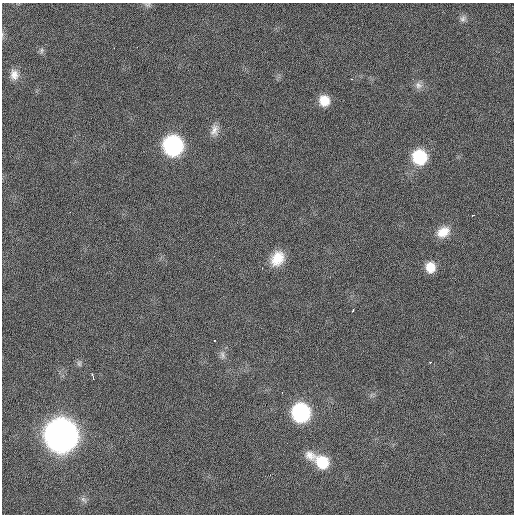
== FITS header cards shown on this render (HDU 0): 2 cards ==
NAXIS1  =                  512
NAXIS2  =                  512

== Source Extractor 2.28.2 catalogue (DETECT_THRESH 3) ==
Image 512 x 512 px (HDU 0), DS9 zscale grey, 1 PNG px = 1 image px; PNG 516 x 516 px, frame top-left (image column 1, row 512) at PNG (2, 3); no overlay
Background 780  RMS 17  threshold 49.5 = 3 sigma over >= 5 px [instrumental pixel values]
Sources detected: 25; all 25 listed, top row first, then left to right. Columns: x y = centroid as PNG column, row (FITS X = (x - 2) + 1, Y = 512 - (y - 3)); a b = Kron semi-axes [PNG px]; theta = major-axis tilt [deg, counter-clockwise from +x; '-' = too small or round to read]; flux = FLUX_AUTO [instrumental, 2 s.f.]
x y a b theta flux
147 4 11 4 -4 2.6e+03
463 19 9 8 - 4.1e+03
42 50 9 5 84 2.6e+03
14 75 14 11 -80 9.6e+03
352 79 3 3 - 1.2e+03
418 85 11 9 -27 6.2e+03
324 101 11 10 - 1.9e+04
214 130 16 9 72 8.3e+03
173 146 12 12 - 2.2e+05
419 157 12 11 - 6.3e+04
473 215 3 2 - 9.2e+02
443 232 17 12 30 1.6e+04
277 258 17 13 60 2.2e+04
430 267 10 9 - 1.7e+04
352 311 3 2 - 1.0e+03
215 340 3 2 - 1.5e+03
222 355 11 6 -73 4.2e+03
430 362 3 3 - 1.3e+03
79 363 8 6 -75 2.6e+03
93 377 6 3 -75 1.9e+03
301 413 12 11 - 1.6e+05
61 435 15 14 - 1.9e+06
310 455 17 12 -39 1.2e+04
322 462 14 12 -45 3.7e+04
83 499 11 5 -36 3.0e+03